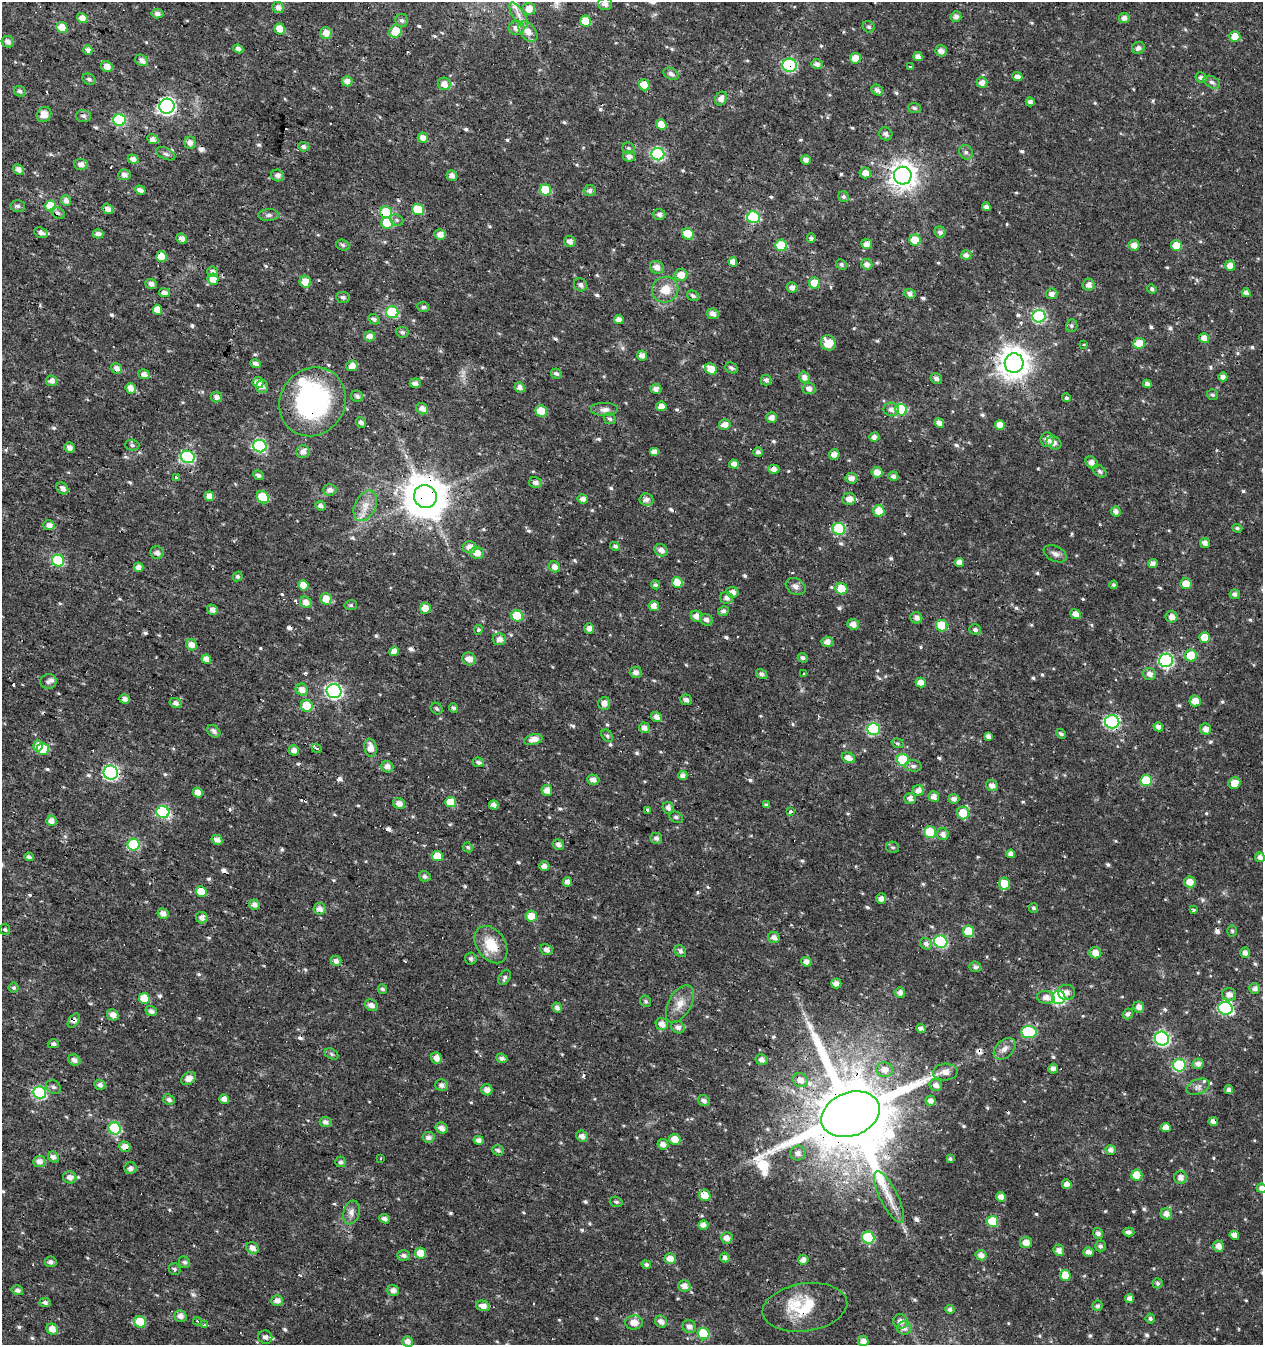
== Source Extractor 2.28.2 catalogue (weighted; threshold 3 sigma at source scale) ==
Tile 11 of 4 x 4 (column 3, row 3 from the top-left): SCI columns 2800-4060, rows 1345-2687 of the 5534 x 5379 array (HDU 1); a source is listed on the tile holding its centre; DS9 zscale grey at full resolution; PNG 1265 x 1347 px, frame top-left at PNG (2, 2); each listed source drawn as its Kron ellipse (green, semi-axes under 4 px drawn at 4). Shown black and unused: <1% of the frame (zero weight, under 3 of 4 exposures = <1% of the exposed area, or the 3 px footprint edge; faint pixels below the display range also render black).
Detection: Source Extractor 2.28.2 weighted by HDU 2 'WHT'; one run over the whole footprint, this tile lists its part. Background 0.016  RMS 0.0021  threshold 0.00951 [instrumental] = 3 sigma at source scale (4.5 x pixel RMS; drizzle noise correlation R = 1.50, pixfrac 1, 0.0396/0.0396 arcsec/px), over >= 5 px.
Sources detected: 689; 2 inside a brighter object's white glare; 22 cosmic-ray / hot-pixel residue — neither listed nor drawn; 3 inside a brighter listed object's ellipse — not listed separately; of the other 662, all 500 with FLUX_AUTO >= 0.41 (the completeness limit of this list) listed and drawn (162 fainter detections not listed), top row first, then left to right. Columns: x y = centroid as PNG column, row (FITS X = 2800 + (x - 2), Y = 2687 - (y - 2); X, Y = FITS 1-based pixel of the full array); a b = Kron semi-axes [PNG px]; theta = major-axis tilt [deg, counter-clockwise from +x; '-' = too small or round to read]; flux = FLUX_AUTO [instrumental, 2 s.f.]
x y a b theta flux
605 4 7 6 - 1.3
278 7 6 5 - 1
529 9 6 6 - 1.9
157 13 6 5 - 0.91
519 15 14 6 -57 1.5
956 16 5 5 - 0.97
82 18 5 5 - 1.7
1124 18 5 5 - 1.1
402 20 6 6 - 0.56
586 21 5 5 - 3.8
62 27 5 5 - 3.2
869 27 6 5 - 0.48
517 28 7 7 - 1.6
280 29 5 5 - 3.6
396 31 7 6 - 5.1
528 32 12 7 -52 2.1
326 33 6 6 - 1.9
1235 36 5 5 - 2.8
8 42 6 5 - 0.99
1138 48 6 5 - 0.76
238 49 5 4 - 0.93
88 50 5 4 - 1
941 51 6 5 - 1.3
918 57 5 4 - 1.4
855 58 5 5 - 2.3
141 60 7 5 -30 1.1
817 64 6 5 - 0.84
790 65 7 6 - 21
911 66 4 3 - 0.48
107 67 6 5 - 1.7
671 74 8 5 -27 0.81
1017 77 5 4 - 1.3
1201 77 6 5 - 0.75
89 79 7 5 -27 0.53
347 81 5 5 - 1.3
1212 82 9 5 -29 0.69
982 83 5 5 - 1.3
444 84 6 6 - 1.6
644 85 5 5 - 3.8
877 90 6 5 - 0.78
20 91 6 5 - 0.6
721 99 7 5 65 1.2
1030 102 4 4 - 0.69
167 106 7 7 - 67
914 108 6 5 - 0.46
44 114 8 7 - 2.6
83 116 7 6 - 0.62
119 120 6 6 - 17
661 125 6 5 - 2.8
886 134 7 6 - 0.75
423 138 5 5 - 1.7
153 139 6 4 -26 1.1
190 143 6 5 - 1.2
304 147 5 5 - 0.58
628 148 6 6 - 0.51
966 152 7 6 - 0.66
166 154 10 5 -24 0.65
658 154 6 6 - 25
629 156 6 5 - 1
133 159 5 4 - 1.2
806 160 5 4 - 1
81 164 6 5 - 1.1
18 170 5 4 - 1.3
865 173 6 5 - 1.4
124 175 6 5 - 1
278 175 6 6 - 0.87
452 175 5 5 - 1.2
903 176 9 9 - 220
140 190 5 4 - 1
545 190 6 5 - 8
590 190 6 5 - 0.74
844 197 6 5 - 0.51
66 201 5 5 - 1.1
18 206 7 6 - 0.61
51 206 5 5 - 6.3
986 207 4 4 - 1.1
108 209 6 4 -38 1.2
418 209 6 5 - 7.2
386 212 6 6 - 7.6
58 213 7 5 -33 0.54
659 214 6 5 - 0.87
269 215 10 6 1 0.67
753 217 6 6 - 18
397 220 7 5 -22 0.53
387 223 6 5 - 7.3
940 232 5 5 - 0.88
41 233 7 5 -19 0.8
98 234 5 4 - 1
440 234 6 5 - 1.6
688 234 6 5 - 5.8
182 238 5 5 - 1.2
811 238 4 4 - 0.5
915 240 5 5 - 3.6
570 242 6 5 - 1.1
867 244 5 5 - 1.3
343 245 6 5 - 0.53
781 245 6 5 - 8
1134 245 5 5 - 1.4
1176 246 5 5 - 4.8
966 255 5 5 - 0.91
161 257 5 5 - 3.6
733 262 4 4 - 1.7
841 264 5 5 - 0.42
867 264 6 5 - 1.1
1230 266 5 5 - 1.5
657 267 7 6 - 1.4
212 272 6 5 - 0.94
681 275 6 6 - 2.1
213 279 6 5 - 1.9
305 282 6 5 - 2.4
814 283 5 5 - 3.1
151 284 6 5 - 0.99
580 285 7 6 - 0.72
1089 285 6 6 - 1.2
792 287 5 5 - 1.1
665 289 13 12 - 3.2
1152 289 5 4 - 0.49
165 293 5 4 - 0.98
1246 293 4 4 - 0.91
910 294 6 4 -20 0.78
1052 294 6 5 - 1.1
693 296 6 5 - 0.62
343 297 7 5 -5 0.62
423 307 6 5 - 0.57
157 310 5 4 - 2.3
392 312 6 6 - 16
713 314 6 5 - 1.2
1039 316 6 6 - 22
374 319 6 5 - 0.71
619 320 5 4 - 1.1
1072 326 6 5 - 0.47
402 332 6 5 - 0.51
369 336 5 5 - 1.2
1204 338 5 5 - 1.5
829 343 8 7 - 3.8
1139 343 6 5 - 4
1083 345 3 3 - 0.6
642 355 5 5 - 1.2
1014 363 9 9 - 300
255 364 5 4 - 0.98
352 366 5 5 - 1.5
117 368 5 5 - 1.2
731 368 7 5 -27 0.62
711 369 6 5 - 3
144 374 6 5 - 0.95
556 374 6 4 -27 0.53
804 377 5 5 - 1.1
1223 377 4 4 - 1
936 379 6 5 - 0.75
766 380 5 5 - 0.67
52 381 5 5 - 1.1
258 382 5 5 - 1.6
415 383 5 4 - 1.1
1147 384 4 4 - 1
262 386 6 6 - 1.1
520 387 5 5 - 1.2
131 388 6 5 - 1.6
809 388 6 5 - 1.1
656 389 5 5 - 0.97
1213 395 6 5 - 0.44
357 396 6 5 - 0.61
216 397 6 5 - 0.94
1066 398 4 4 - 0.49
313 402 35 32 53 36
661 406 5 5 - 1.4
422 409 6 5 - 1.3
605 410 14 7 0 1.1
891 410 8 6 -17 1
901 410 6 5 - 12
541 411 6 5 - 4.4
771 418 5 5 - 1.3
610 419 6 5 - 0.52
361 422 5 4 - 0.85
939 423 5 4 - 1.2
725 425 6 5 - 1.5
1000 425 5 5 - 2.7
874 437 5 4 - 0.98
1047 440 7 6 - 1.5
1054 443 7 6 - 0.99
132 445 7 5 -2 0.53
260 446 7 6 - 22
69 447 5 5 - 1
303 452 7 6 - 1.2
654 452 5 4 - 1.1
758 452 5 4 - 0.69
834 454 5 5 - 1.2
188 457 7 6 - 26
1092 463 7 5 -46 1.4
734 464 5 4 - 1.2
774 469 5 4 - 0.97
1100 471 7 5 -40 0.56
877 472 6 5 - 1.9
258 475 5 4 - 0.61
893 476 5 5 - 0.77
177 478 3 3 - 1.1
851 478 6 5 - 1.3
536 482 6 5 - 0.89
62 488 6 5 - 1.1
330 490 6 5 - 1
209 496 5 4 - 1.4
425 496 12 11 - 670
263 497 6 5 - 7.1
583 499 5 4 - 1.1
849 499 7 6 - 1.6
646 500 7 6 - 0.89
321 506 5 4 - 0.81
365 506 16 10 64 2.5
879 511 6 5 - 3.6
1116 511 5 5 - 0.99
49 525 6 5 - 1.2
1237 528 5 4 - 0.43
839 529 6 6 - 16
1205 543 5 5 - 1.1
615 546 5 4 - 0.48
470 547 7 6 - 1.6
661 550 7 5 -28 1.1
157 553 7 6 - 1
477 553 7 6 - 1.9
1055 554 12 7 -25 1
58 561 6 6 - 15
959 562 5 4 - 1.4
1153 564 5 4 - 1.1
138 567 5 4 - 1.2
555 567 6 5 - 1.3
238 576 5 4 - 0.42
677 582 5 5 - 4.1
1186 584 6 5 - 2.4
303 585 5 5 - 2.8
655 585 4 4 - 0.42
1114 585 4 4 - 0.43
796 586 10 8 -30 1
841 589 6 5 - 3.5
732 592 6 5 - 1.4
1235 594 5 5 - 0.78
727 598 6 5 - 0.97
326 599 6 5 - 3.1
306 602 6 5 - 1.6
351 605 6 5 - 0.41
654 606 5 5 - 1.4
425 608 5 5 - 2.1
212 610 6 5 - 1
723 611 5 5 - 0.83
1075 614 5 4 - 1.3
517 616 6 5 - 6.6
696 616 6 5 - 1.4
1172 617 6 6 - 1.3
916 618 6 5 - 1.1
706 620 6 5 - 0.87
853 624 6 5 - 1.5
942 626 6 5 - 7
589 628 5 5 - 1.1
478 630 5 4 - 0.66
975 630 6 5 - 0.66
1204 637 5 5 - 3.2
499 639 7 6 - 1.3
827 642 6 5 - 1.3
191 645 5 5 - 1.5
394 651 5 4 - 1.3
1191 656 6 6 - 4.9
803 658 5 4 - 0.62
206 659 5 4 - 1.7
469 659 7 6 - 1.6
1166 660 7 6 - 32
636 672 6 5 - 0.91
762 674 6 4 -33 0.71
803 674 3 3 - 0.59
1150 674 6 6 - 1.1
48 682 8 7 - 0.76
921 683 5 5 - 1.7
302 690 6 5 - 1.6
334 691 7 7 - 50
125 699 5 4 - 1
686 700 6 5 - 0.83
1195 701 6 5 - 2.1
176 703 6 5 - 0.89
604 703 6 6 - 1.6
307 706 6 5 - 7.1
454 708 5 4 - 0.5
437 709 6 5 - 0.44
656 717 5 5 - 1.1
1112 722 7 6 - 29
1158 727 5 4 - 1
644 728 5 5 - 1.1
873 729 6 6 - 17
1205 729 5 5 - 1.1
214 731 7 5 -41 0.76
1061 734 5 4 - 0.51
607 736 7 5 -50 0.45
988 736 4 4 - 0.95
533 740 9 5 14 1.9
898 743 6 4 -18 0.46
38 746 5 5 - 1.6
317 748 5 4 - 0.57
370 748 9 6 -80 2
43 749 6 6 - 6.9
294 750 5 5 - 1.3
848 758 7 5 -24 1.4
903 760 6 6 - 12
478 762 6 4 -8 0.62
913 766 8 5 -6 0.58
387 767 6 5 - 1.2
111 772 7 7 - 42
683 776 5 4 - 1
593 780 6 5 - 1.1
1146 780 6 5 - 10
1234 783 6 5 - 2.2
992 786 6 5 - 1.1
547 790 5 5 - 1.5
918 791 5 5 - 1.5
198 793 5 4 - 1.8
934 796 5 5 - 1.3
910 798 5 5 - 1
954 799 5 5 - 0.92
451 802 5 5 - 4.8
399 803 6 5 - 1.5
494 805 5 4 - 0.94
766 805 4 3 - 0.44
668 808 6 5 - 0.88
648 810 3 3 - 1.1
163 812 6 6 - 21
790 812 3 3 - 5.2
963 813 6 6 - 4.6
676 817 7 5 -26 0.48
51 821 5 5 - 1.5
930 832 6 5 - 6.3
943 834 6 6 - 1.1
656 838 6 5 - 0.71
217 840 5 4 - 1.2
134 845 6 6 - 14
558 845 6 5 - 0.77
468 847 5 4 - 0.43
893 847 6 5 - 0.42
1011 854 4 4 - 1.1
437 856 5 5 - 2.9
29 857 5 4 - 0.64
1260 857 5 4 - 0.97
544 866 5 4 - 1
425 876 6 5 - 0.6
567 882 5 4 - 1.1
1190 882 5 5 - 2.1
1004 884 6 5 - 3.5
201 892 5 5 - 4.3
881 899 5 5 - 1.1
254 905 5 5 - 1.2
1034 908 5 4 - 0.47
320 909 6 6 - 1.2
1193 910 4 3 - 0.77
163 913 5 5 - 1.2
531 916 6 5 - 2.6
202 918 6 5 - 1.1
5 929 5 5 - 0.42
968 931 5 5 - 5.3
1232 931 5 5 - 0.42
774 937 6 5 - 1
941 942 6 6 - 24
926 944 6 5 - 0.87
491 945 20 14 -56 5.4
546 950 6 5 - 1
680 951 6 5 - 0.76
1095 953 6 5 - 1.8
1245 953 5 5 - 1.1
471 959 6 6 - 0.45
336 961 5 5 - 0.91
806 962 5 4 - 1.4
975 967 6 5 - 0.72
504 977 8 5 55 0.57
836 984 5 5 - 1.4
14 988 5 5 - 0.45
1255 988 5 5 - 1.1
382 989 5 4 - 0.46
900 992 5 5 - 0.95
1066 992 8 7 - 1.2
1229 994 7 6 - 1.3
1046 997 9 6 -7 1.4
144 998 5 5 - 4.1
1059 998 6 6 - 27
646 1001 6 5 - 0.43
680 1004 20 11 61 2.7
371 1005 7 5 -29 0.91
1139 1007 6 5 - 1.2
557 1008 5 4 - 0.94
1225 1008 7 6 - 28
151 1011 6 5 - 0.81
1128 1014 5 5 - 0.7
113 1015 6 5 - 1.4
74 1021 8 5 54 0.71
662 1024 6 6 - 1.6
678 1027 7 6 - 0.91
921 1028 5 3 - 1.5
1029 1032 7 6 - 14
1162 1039 7 6 - 36
53 1044 5 4 - 0.58
1005 1049 13 8 44 1.4
331 1054 7 5 -28 0.43
436 1058 6 5 - 1.5
502 1058 6 5 - 0.8
74 1060 6 5 - 1
762 1060 6 5 - 1.1
1198 1064 5 5 - 1.1
1179 1065 6 6 - 15
1053 1069 5 5 - 1
885 1070 8 7 - 1.8
945 1072 12 8 3 1.7
188 1078 8 5 35 1.5
800 1080 7 7 - 1.4
100 1085 6 5 - 0.91
441 1085 6 5 - 0.9
936 1085 6 6 - 1.2
53 1087 8 6 -34 0.59
1198 1087 12 7 23 0.98
487 1090 5 5 - 1.3
1229 1090 4 4 - 0.76
40 1092 6 6 - 23
224 1099 5 4 - 1.2
169 1100 6 5 - 0.81
704 1101 6 5 - 0.79
931 1101 5 5 - 1
851 1114 30 21 22 3900
1213 1121 5 4 - 1.1
326 1122 6 5 - 0.98
115 1128 6 6 - 17
442 1128 6 5 - 1.4
1166 1128 5 4 - 1.8
582 1136 6 5 - 1.1
428 1137 6 5 - 0.96
675 1139 5 5 - 2.5
479 1140 5 4 - 0.93
663 1144 5 5 - 1.3
125 1147 6 5 - 1.9
498 1150 6 5 - 0.59
1111 1150 5 5 - 0.91
798 1153 8 7 - 0.96
53 1157 6 5 - 1
381 1158 3 3 - 0.52
950 1159 4 4 - 0.42
39 1161 6 5 - 1.3
341 1162 5 5 - 0.63
131 1168 6 6 - 1.1
1137 1175 5 5 - 4.3
70 1177 7 6 - 1.3
1181 1177 6 6 - 1.3
1067 1184 5 4 - 1.3
1262 1188 5 4 - 1.2
705 1195 6 5 - 3.2
889 1197 28 9 -64 3.6
1001 1197 5 5 - 1.3
616 1202 6 5 - 0.45
351 1212 12 8 73 1.3
1166 1214 6 5 - 1.2
384 1219 5 4 - 0.92
992 1221 6 5 - 6.8
703 1225 5 5 - 1.1
1129 1232 5 4 - 0.81
1098 1233 6 5 - 0.81
1234 1235 5 4 - 1.5
727 1238 6 5 - 1.3
868 1238 6 6 - 12
1026 1242 6 5 - 1.8
1100 1246 5 5 - 0.59
1219 1246 6 5 - 1.3
252 1248 6 5 - 1.3
1059 1250 6 5 - 1.3
1088 1252 5 4 - 1
421 1253 6 5 - 2.9
981 1255 5 5 - 1.4
404 1256 6 5 - 0.78
725 1258 5 4 - 0.64
670 1259 6 5 - 1.8
803 1260 5 5 - 1.2
51 1262 6 5 - 0.7
185 1262 6 5 - 0.59
646 1265 5 4 - 0.47
175 1269 6 5 - 0.46
1065 1275 5 5 - 3.4
1158 1283 5 5 - 0.43
684 1286 6 5 - 1.4
17 1290 6 5 - 0.76
393 1290 6 5 - 1
1130 1298 4 4 - 0.99
277 1301 6 5 - 1.2
45 1302 5 5 - 0.58
483 1306 7 5 -13 1.5
1097 1306 5 5 - 0.57
805 1307 42 24 8 9
950 1309 4 4 - 0.65
180 1316 6 6 - 1.3
1150 1318 5 4 - 0.53
197 1321 4 3 - 0.5
900 1321 7 7 - 1.3
140 1322 6 5 - 5.5
634 1322 9 7 2 2.1
661 1322 6 5 - 1.1
204 1325 4 3 - 0.71
689 1326 7 6 - 1.1
904 1328 7 6 - 1.1
52 1329 6 5 - 1.9
703 1334 6 5 - 9.5
265 1337 7 6 - 0.8
408 1341 5 5 - 1.4
863 1341 5 5 - 1.1
Overlapping masked pixels (flux is a lower limit): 15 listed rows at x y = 790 65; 386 212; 161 257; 313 402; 425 496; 1112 722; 111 772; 1059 998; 74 1021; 800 1080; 851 1114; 1213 1121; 125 1147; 705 1195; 805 1307
Isophote crosses this tile's border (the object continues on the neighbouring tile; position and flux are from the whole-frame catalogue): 1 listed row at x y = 1262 1188